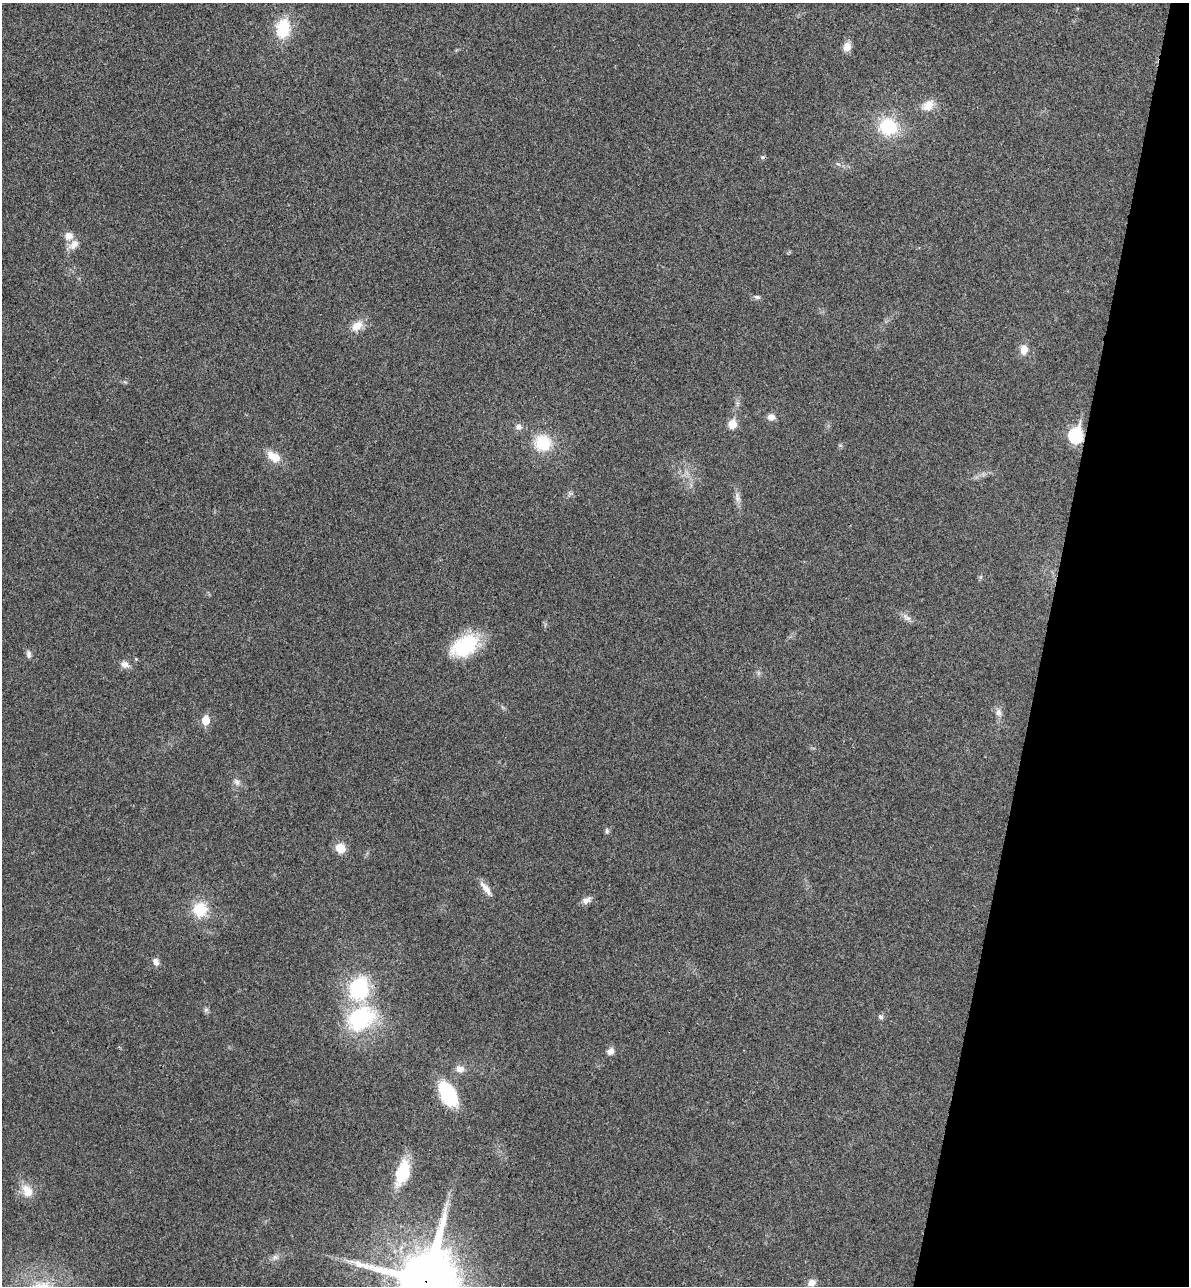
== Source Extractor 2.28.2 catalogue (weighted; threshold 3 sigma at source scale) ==
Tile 8 of 4 x 4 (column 4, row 2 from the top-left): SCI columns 3742-4928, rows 2592-3875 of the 5234 x 5179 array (HDU 1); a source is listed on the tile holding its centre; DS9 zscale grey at full resolution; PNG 1191 x 1288 px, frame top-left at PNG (2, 3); no overlay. Shown black and unused: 12% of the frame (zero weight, under 3 of 4 exposures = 6% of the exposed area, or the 3 px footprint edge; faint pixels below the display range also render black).
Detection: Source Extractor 2.28.2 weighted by HDU 2 'WHT'; one run over the whole footprint, this tile lists its part. Background 0.0229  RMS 0.0045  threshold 0.0203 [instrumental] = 3 sigma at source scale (4.5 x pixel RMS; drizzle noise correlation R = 1.50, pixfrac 1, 0.05/0.05 arcsec/px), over >= 5 px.
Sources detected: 50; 2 too faint to see at this stretch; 1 cosmic-ray / hot-pixel residue — not listed; the other 47 listed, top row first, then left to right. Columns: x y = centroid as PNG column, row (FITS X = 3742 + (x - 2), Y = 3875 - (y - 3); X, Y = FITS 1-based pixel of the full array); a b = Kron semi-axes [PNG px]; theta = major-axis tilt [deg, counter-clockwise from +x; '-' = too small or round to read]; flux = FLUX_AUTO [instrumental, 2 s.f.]
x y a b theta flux
283 28 17 12 80 23
847 47 10 8 63 4.1
928 105 17 12 33 6.3
888 127 19 17 -13 26
838 164 7 4 -42 0.82
69 236 10 10 - 4
73 245 18 10 41 3.9
757 297 11 5 -11 1.3
357 326 17 11 40 5.9
1024 350 14 10 87 4.5
125 382 6 4 -42 0.68
771 417 9 8 - 3.2
732 424 6 5 - 14
519 427 9 8 - 2.3
1076 435 8 7 - 65
543 443 17 16 - 19
840 445 6 4 -18 0.62
273 456 20 11 -36 7.1
570 493 9 7 -6 1.3
737 497 18 7 -83 2.9
981 577 6 4 71 0.67
907 618 17 8 -39 2.6
465 646 34 20 31 30
29 654 11 6 -82 1.6
125 664 13 9 -24 2.9
758 673 7 4 -89 0.96
998 712 11 9 -77 2.8
206 720 6 5 - 11
237 782 10 9 - 2.4
607 831 8 5 -88 1.1
340 848 9 8 - 8.8
486 889 23 7 -53 4.1
587 900 13 8 31 2.6
200 909 16 15 - 15
156 962 9 7 -68 2.3
359 988 24 19 78 40
206 1010 8 6 68 1.1
881 1017 7 6 - 1.2
361 1018 32 24 31 48
610 1051 8 7 - 3
460 1069 12 9 -10 3.3
448 1094 26 14 -60 30
403 1172 31 14 73 19
27 1191 20 14 -58 7.2
275 1257 11 7 14 2.2
426 1281 24 21 79 3100
812 1283 10 9 - 3.2
Overlapping masked pixels (flux is a lower limit): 2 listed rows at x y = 1076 435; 426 1281
Isophote crosses this tile's border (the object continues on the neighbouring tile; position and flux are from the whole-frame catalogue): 1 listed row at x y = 426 1281